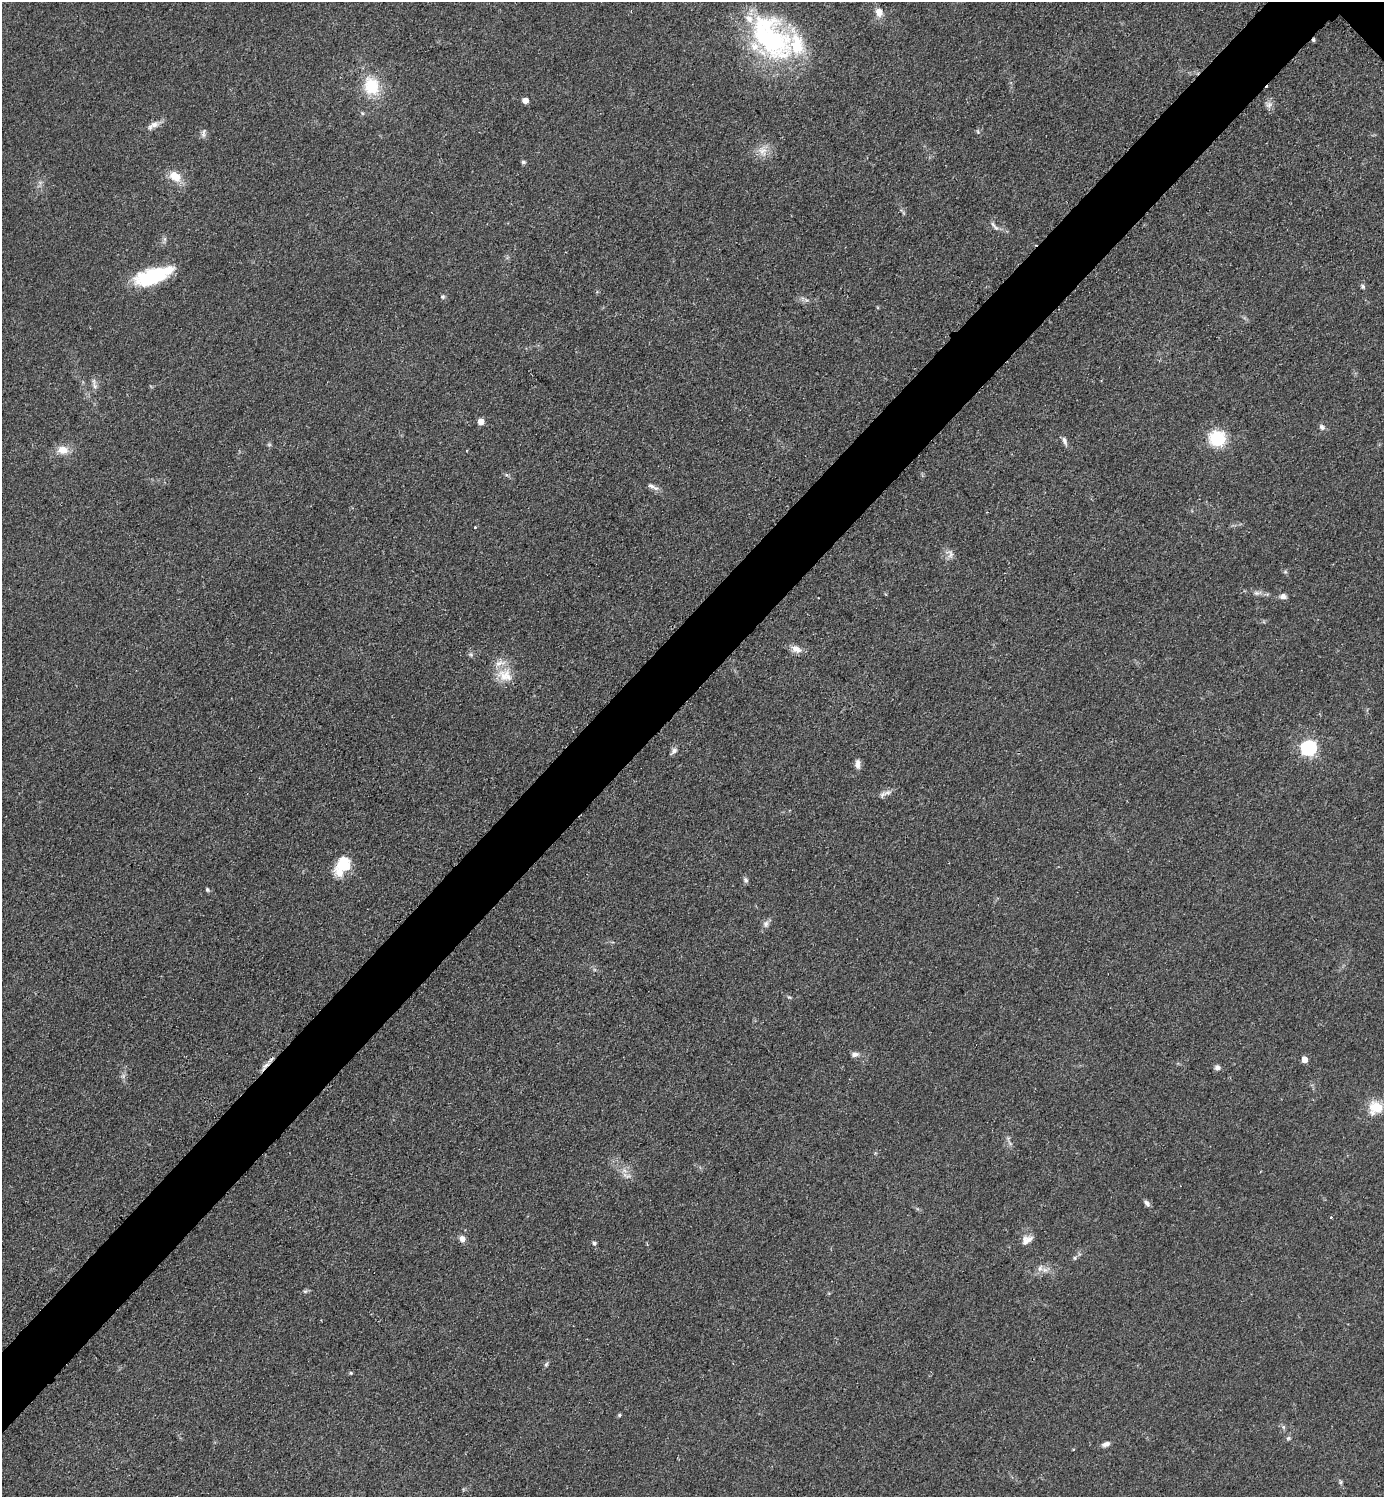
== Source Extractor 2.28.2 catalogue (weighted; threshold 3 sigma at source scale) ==
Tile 7 of 4 x 4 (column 3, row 2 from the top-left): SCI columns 3076-4457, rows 2999-4493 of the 6005 x 6005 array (HDU 1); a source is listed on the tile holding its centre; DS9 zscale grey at full resolution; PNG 1386 x 1499 px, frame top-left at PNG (2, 2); no overlay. Shown black and unused: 5% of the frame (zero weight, under 2 of 3 exposures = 1% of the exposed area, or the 3 px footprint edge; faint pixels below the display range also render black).
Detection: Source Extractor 2.28.2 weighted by HDU 2 'WHT'; one run over the whole footprint, this tile lists its part. Background 0.0784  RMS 0.0081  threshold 0.0367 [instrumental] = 3 sigma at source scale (4.5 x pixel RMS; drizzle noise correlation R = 1.50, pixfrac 1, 0.05/0.05 arcsec/px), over >= 5 px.
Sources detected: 66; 3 cosmic-ray / hot-pixel residue — not listed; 5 inside a brighter listed object's ellipse — not listed separately; the other 58 listed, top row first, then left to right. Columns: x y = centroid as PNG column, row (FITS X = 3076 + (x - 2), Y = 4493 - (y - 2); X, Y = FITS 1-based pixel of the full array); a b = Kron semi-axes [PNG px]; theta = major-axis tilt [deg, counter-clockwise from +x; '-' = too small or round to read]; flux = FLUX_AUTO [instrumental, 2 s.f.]
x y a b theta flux
879 12 9 7 -75 7.7
771 38 66 38 -52 140
371 86 24 20 -73 29
525 101 5 4 - 7.3
1269 105 8 6 21 3
153 125 18 8 29 5.2
203 133 13 5 83 2.6
762 151 13 12 - 8
523 162 6 5 - 1.4
175 176 13 10 -30 13
996 228 11 5 -43 2.8
153 276 40 15 19 62
1363 286 6 5 - 1.8
442 297 6 5 - 1.4
95 386 7 6 - 2.5
481 422 5 4 - 9.3
1322 427 7 6 - 2.8
1217 438 15 14 - 36
1064 441 12 6 -70 2.9
62 450 15 11 -7 9.1
651 486 11 6 -32 3.4
475 527 3 3 - 1.5
950 554 12 7 90 3.7
1285 572 6 4 44 1.1
1256 593 8 6 -19 2.4
1283 597 7 7 - 3.5
796 649 15 8 -26 5.9
471 655 6 5 - 1.4
503 677 24 11 -55 13
1308 748 7 6 - 190
674 751 9 6 39 2.7
857 764 11 6 87 4.2
888 792 13 5 21 3.7
343 864 19 14 45 23
746 880 8 6 -78 2
207 889 6 4 -58 1.3
766 924 10 8 74 3.2
789 997 6 4 -18 1
855 1054 10 6 8 3.1
1304 1059 5 4 - 8
1217 1067 7 6 - 2.9
1375 1108 19 17 40 17
626 1176 14 4 -14 2.9
1147 1203 8 6 -46 2.6
1331 1217 3 3 - 0.9
462 1239 7 6 - 4.6
1027 1240 15 9 28 6.2
594 1243 5 5 - 1.7
1075 1258 6 4 -90 1.1
1040 1268 10 6 69 3.6
305 1291 6 5 - 1.5
546 1364 7 5 67 1.5
351 1373 5 5 - 0.95
619 1415 5 4 - 1.1
1283 1427 6 4 -72 1.4
1288 1438 6 5 - 1.5
1106 1444 10 6 17 3.3
1341 1482 6 4 90 1.3